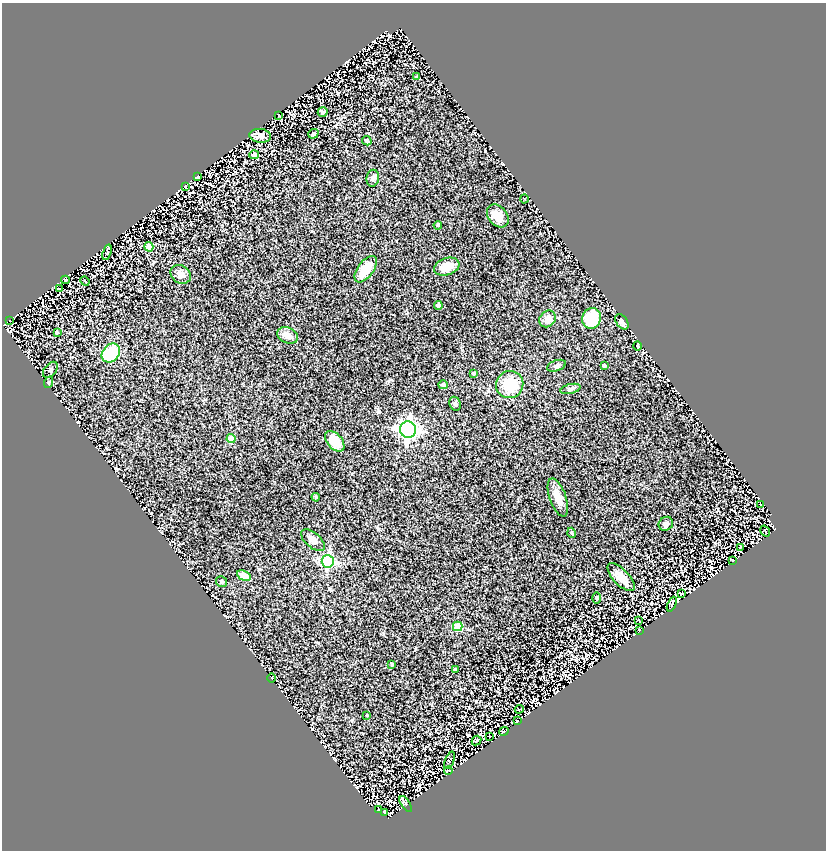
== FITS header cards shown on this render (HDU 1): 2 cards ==
NAXIS1  =                  824
NAXIS2  =                  848

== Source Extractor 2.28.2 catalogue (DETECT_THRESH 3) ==
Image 824 x 848 px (HDU 1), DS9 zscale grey, 1 PNG px = 1 image px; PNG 828 x 852 px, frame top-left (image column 1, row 848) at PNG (2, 3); each listed source drawn as its Kron ellipse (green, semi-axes under 4 px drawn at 4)
Background 1.1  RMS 0.1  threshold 0.3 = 3 sigma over >= 5 px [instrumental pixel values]
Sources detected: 75; all 75 listed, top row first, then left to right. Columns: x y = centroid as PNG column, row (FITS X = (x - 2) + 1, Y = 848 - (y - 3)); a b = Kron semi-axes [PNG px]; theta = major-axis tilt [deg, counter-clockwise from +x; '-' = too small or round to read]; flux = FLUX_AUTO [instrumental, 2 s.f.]
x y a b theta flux
417 77 3 3 - 9.7
323 112 5 4 - 15
279 115 4 2 - 5.2
313 134 5 4 - 9.4
260 136 11 7 -7 56
367 141 5 4 - 12
254 155 5 4 - 18
197 177 4 3 - 7.2
373 178 8 6 80 19
185 186 3 2 - 4.6
524 199 4 3 - 5.8
498 216 13 9 -50 76
438 225 4 3 - 7.8
149 247 5 4 - 170
107 252 8 4 73 8.7
447 267 13 8 18 84
366 269 15 7 53 130
181 274 10 8 -34 37
65 280 4 3 - 8.9
85 281 5 2 - 4.3
59 288 4 2 - 9.1
438 305 4 4 - 55
592 318 10 9 - 220
547 319 9 7 48 46
10 321 2 2 - 4.2
622 322 8 5 -53 26
57 333 3 2 - 6.4
288 335 11 7 -23 56
637 346 5 3 - 6
111 353 10 8 48 330
604 365 3 3 - 11
556 366 10 5 20 14
50 370 9 5 50 13
473 373 3 3 - 15
49 382 6 3 72 6.5
443 385 4 4 - 14
510 385 14 13 - 180
570 389 10 5 13 17
455 404 7 5 -67 13
408 430 8 8 - 3300
231 439 4 4 - 110
335 441 12 7 -48 110
316 497 4 3 - 7.9
558 497 20 8 -70 75
761 505 3 2 - 5.5
666 524 7 6 - 19
765 531 6 2 -57 3
572 533 5 3 - 6
313 540 14 7 -41 34
741 547 3 2 - 4.7
733 560 4 3 - 3.1
328 561 6 6 - 1000
244 576 7 4 -27 61
621 577 18 7 -46 76
222 582 6 5 - 12
682 594 3 2 - 4.7
597 598 5 3 - 6.7
672 604 8 3 66 9.4
639 620 4 2 - 5.3
458 626 5 5 - 220
639 630 2 2 - 4.6
392 664 4 4 - 5.7
455 670 3 3 - 11
272 678 4 3 - 5.4
519 709 4 2 - 5.9
367 715 3 2 - 6.1
517 721 3 2 - 3.9
504 731 5 2 - 5.9
489 736 3 2 - 3.5
476 741 5 3 - 7.1
450 760 9 4 70 9.2
448 770 4 2 - 5.4
406 804 9 4 -55 14
378 810 3 2 - 6
384 812 4 3 - 20